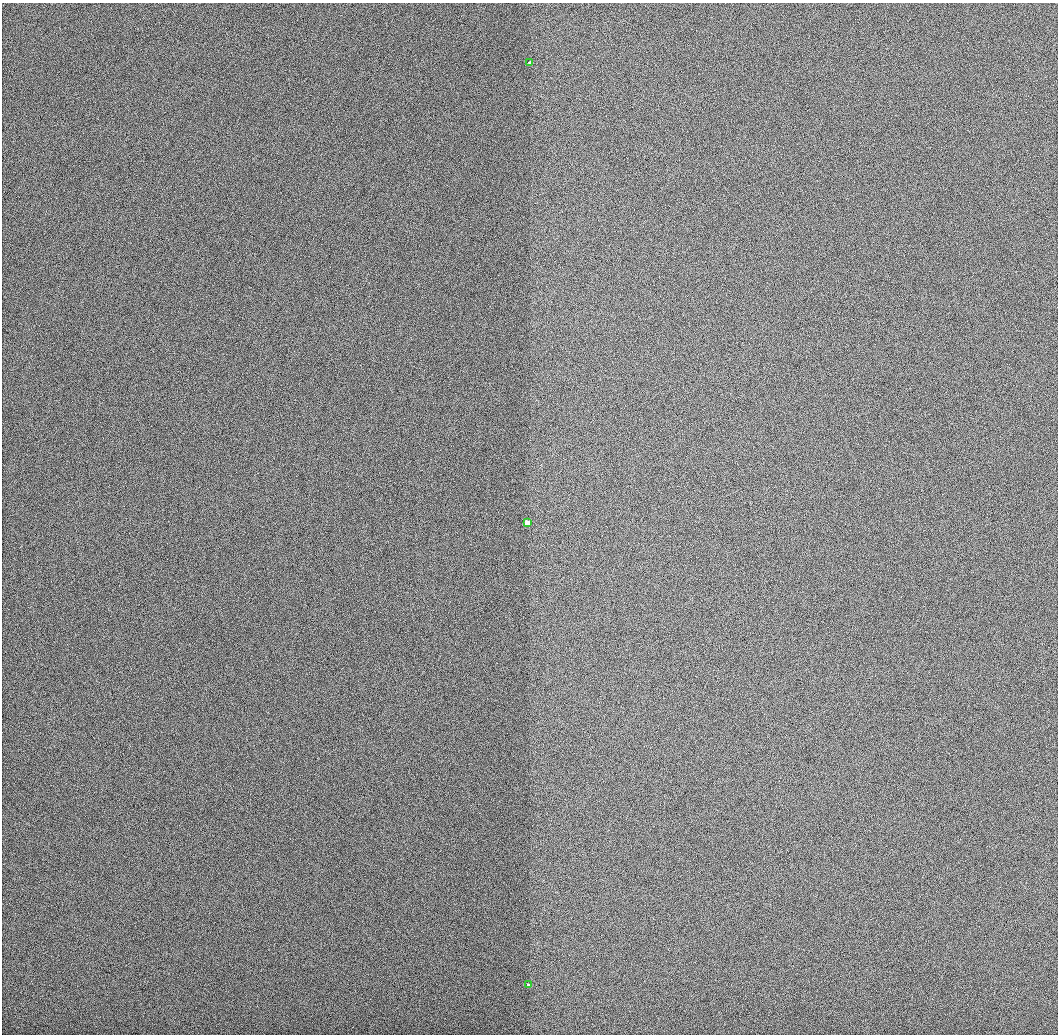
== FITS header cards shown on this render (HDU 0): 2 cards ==
NAXIS1  =                 1056 / Length of Axis 1 (Serial)
NAXIS2  =                 1032 / Length of Axis 2 (Parallel)

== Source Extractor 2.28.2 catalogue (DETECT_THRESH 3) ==
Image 1056 x 1032 px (HDU 0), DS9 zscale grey, 1 PNG px = 1 image px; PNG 1060 x 1036 px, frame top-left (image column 1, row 1032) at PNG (2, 3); each listed source drawn as its Kron ellipse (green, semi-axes under 4 px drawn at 4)
Background 506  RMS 3.1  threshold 9.17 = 3 sigma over >= 5 px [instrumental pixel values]
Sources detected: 3; all 3 listed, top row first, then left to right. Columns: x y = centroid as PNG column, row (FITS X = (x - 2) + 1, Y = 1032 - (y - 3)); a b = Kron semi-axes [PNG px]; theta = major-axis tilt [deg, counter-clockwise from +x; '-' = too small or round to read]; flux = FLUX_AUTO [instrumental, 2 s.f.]
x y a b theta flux
530 63 3 3 - 560
527 523 3 3 - 11000
528 985 3 3 - 780